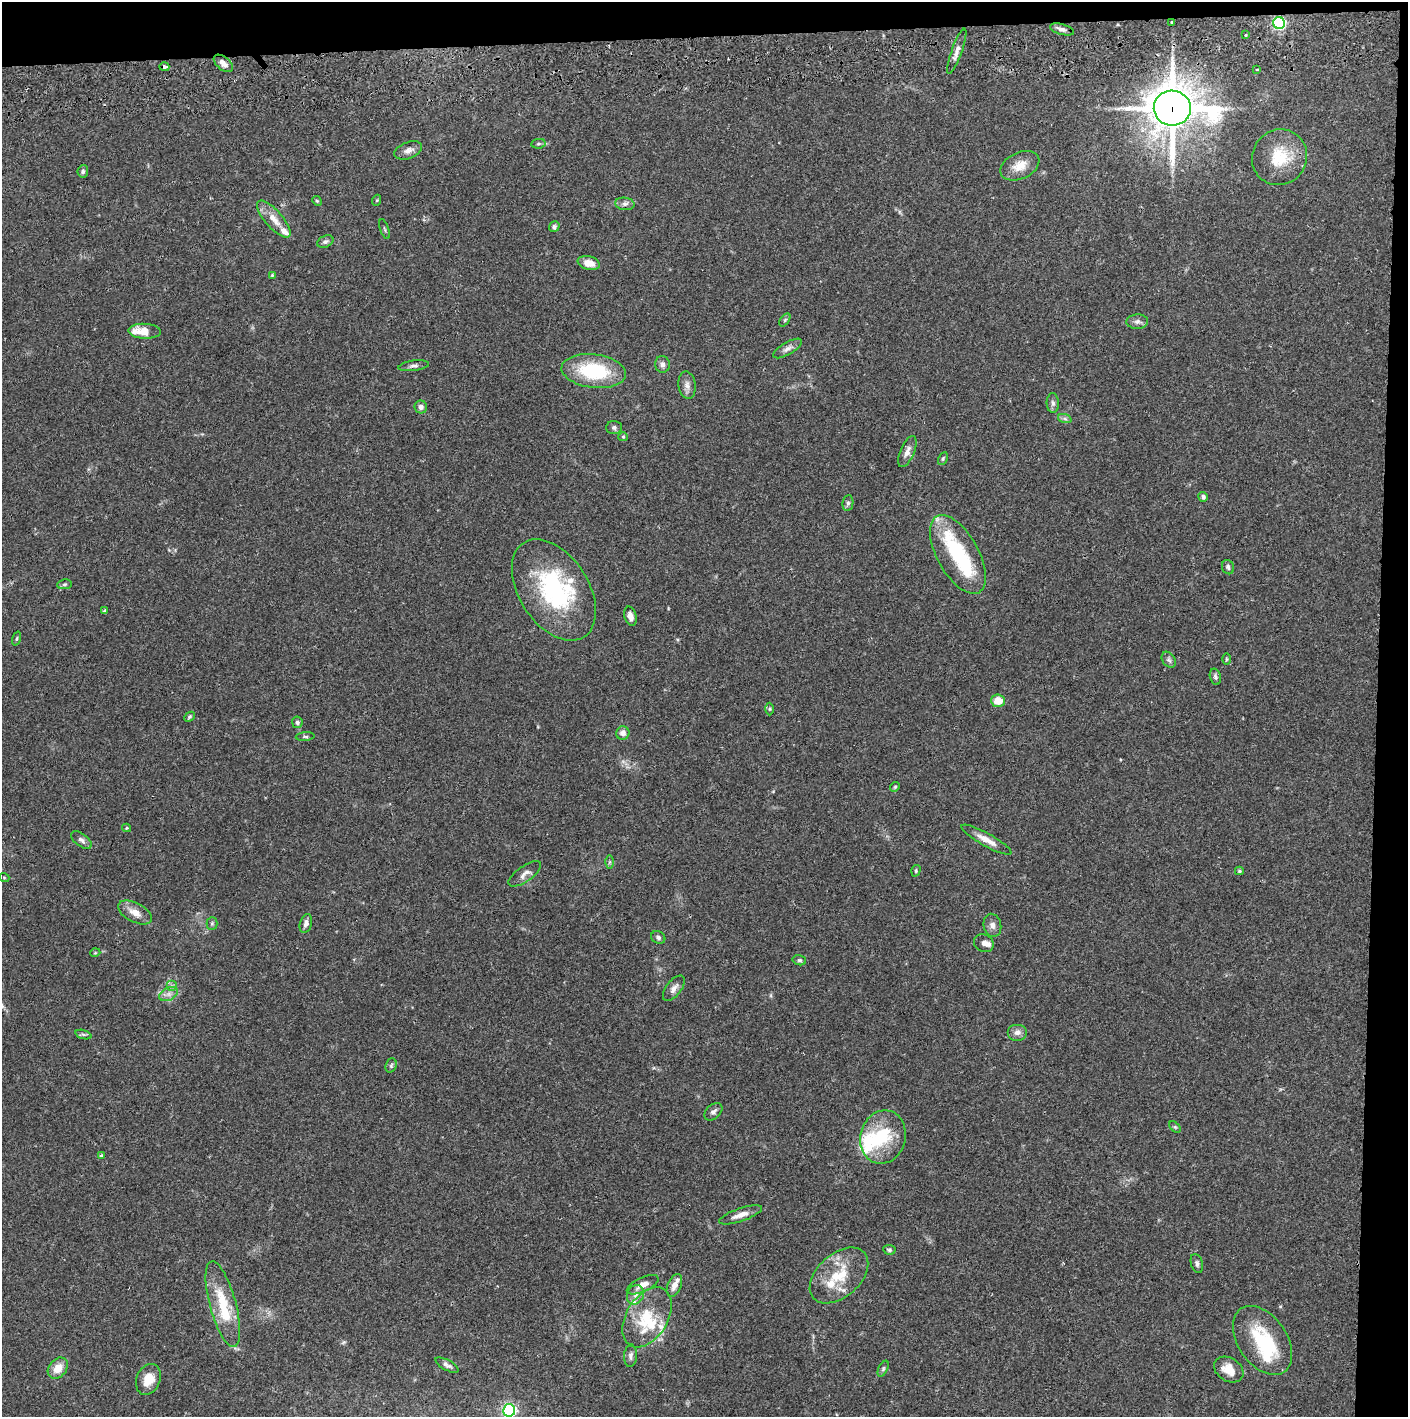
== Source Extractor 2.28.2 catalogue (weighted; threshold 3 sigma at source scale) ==
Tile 3 of 3 x 3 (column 3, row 1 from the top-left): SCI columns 2817-4222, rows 2887-4301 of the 4229 x 4358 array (HDU 1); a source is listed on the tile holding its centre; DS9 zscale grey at full resolution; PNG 1410 x 1419 px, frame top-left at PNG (2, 2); each listed source drawn as its Kron ellipse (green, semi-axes under 4 px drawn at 4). Shown black and unused: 5% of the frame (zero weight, under 2 of 3 exposures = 3% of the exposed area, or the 3 px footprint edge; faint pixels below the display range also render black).
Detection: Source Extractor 2.28.2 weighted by HDU 2 'WHT'; one run over the whole footprint, this tile lists its part. Background 0.0682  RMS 0.0048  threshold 0.0218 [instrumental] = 3 sigma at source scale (4.5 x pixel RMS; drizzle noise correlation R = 1.50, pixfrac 1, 0.05/0.05 arcsec/px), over >= 5 px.
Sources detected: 116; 5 inside a brighter object's white glare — neither listed nor drawn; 11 inside a brighter listed object's ellipse — not listed separately; the other 100 listed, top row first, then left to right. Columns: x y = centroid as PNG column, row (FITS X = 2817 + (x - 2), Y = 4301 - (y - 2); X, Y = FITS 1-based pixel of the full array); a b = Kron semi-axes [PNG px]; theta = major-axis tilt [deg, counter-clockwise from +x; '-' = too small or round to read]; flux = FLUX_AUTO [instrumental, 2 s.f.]
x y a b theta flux
1172 22 3 3 - 0.72
1279 23 6 5 - 89
1062 29 12 5 -16 1.7
1246 35 3 3 - 0.59
957 51 24 5 70 3.2
223 63 11 6 -39 3
164 67 5 3 - 3.4
1257 69 3 2 - 0.5
1172 108 18 17 - 1700
538 144 7 4 6 0.82
408 150 14 8 21 2.7
1279 157 28 27 - 17
1020 166 20 13 25 7.2
83 171 6 5 - 1.1
377 200 5 3 - 0.45
317 201 5 4 - 0.52
625 204 9 6 -9 1.7
274 219 23 8 -48 6.2
554 227 5 5 - 1.1
384 229 10 2 -72 0.59
325 242 8 5 25 1.4
589 263 11 7 -13 5.1
272 275 4 4 - 0.44
785 320 7 4 53 0.8
1137 322 11 7 2 1.9
145 331 16 7 -3 6.9
787 348 16 6 30 2.3
662 364 8 7 - 1.8
414 366 15 5 8 1.6
594 371 32 16 -7 32
687 385 14 8 -80 2.8
1053 403 10 6 -89 1.5
421 407 6 6 - 1.7
1065 419 7 4 -19 1
614 427 7 6 - 1.2
623 437 5 4 - 0.54
907 452 17 7 67 2.9
943 458 7 4 63 0.79
1203 497 5 4 - 1.2
848 503 8 5 81 1.1
958 554 44 20 -61 34
1228 567 7 6 - 1.2
65 584 7 5 7 0.88
554 590 56 34 -57 57
104 611 4 4 - 0.57
630 616 10 6 -75 3.2
17 638 7 3 71 0.62
1226 659 6 4 89 0.54
1169 660 8 6 -55 1.4
1215 677 8 5 -76 1.2
998 701 7 6 - 7.1
770 709 6 4 89 0.68
190 717 6 4 42 0.7
297 722 6 5 - 1.2
623 733 7 6 - 2.7
305 737 9 4 4 0.81
895 787 5 4 - 0.64
127 828 4 4 - 0.51
81 840 12 6 -36 1.9
986 840 28 6 -29 5.2
609 862 6 4 89 0.81
916 871 6 4 72 0.71
1239 871 4 4 - 0.59
525 874 19 7 35 3
4 877 5 3 - 0.43
135 913 18 9 -27 5.1
212 923 6 5 - 0.86
306 924 10 6 73 2.1
992 925 11 9 -76 2.5
658 937 7 6 - 1.2
984 943 10 8 -26 2
95 953 5 3 - 0.44
799 960 7 5 -13 0.9
172 986 5 5 - 1.2
674 988 15 7 52 2.8
169 994 10 6 26 2.4
1017 1032 10 8 0 2.4
83 1035 8 3 -19 0.81
391 1065 7 5 69 0.91
713 1112 10 7 42 1.7
1175 1127 7 4 -44 0.69
883 1137 27 22 75 22
101 1155 4 4 - 0.69
740 1215 22 6 19 4
889 1250 6 5 - 0.84
1197 1263 10 6 -74 1.4
839 1275 34 21 42 18
643 1285 17 7 25 4.2
674 1285 12 6 67 3.3
635 1295 10 8 65 3.1
223 1304 44 13 -75 20
647 1317 33 20 58 20
1262 1340 38 24 -55 30
631 1356 11 6 86 1.7
447 1365 13 5 -29 1.8
58 1368 12 8 49 6.4
883 1369 8 4 64 0.9
1229 1369 16 11 -33 6.4
148 1379 16 12 67 7.5
509 1410 6 6 - 98
Overlapping masked pixels (flux is a lower limit): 2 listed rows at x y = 164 67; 1172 108
Isophote crosses this tile's border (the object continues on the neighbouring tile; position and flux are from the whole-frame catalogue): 1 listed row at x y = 509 1410